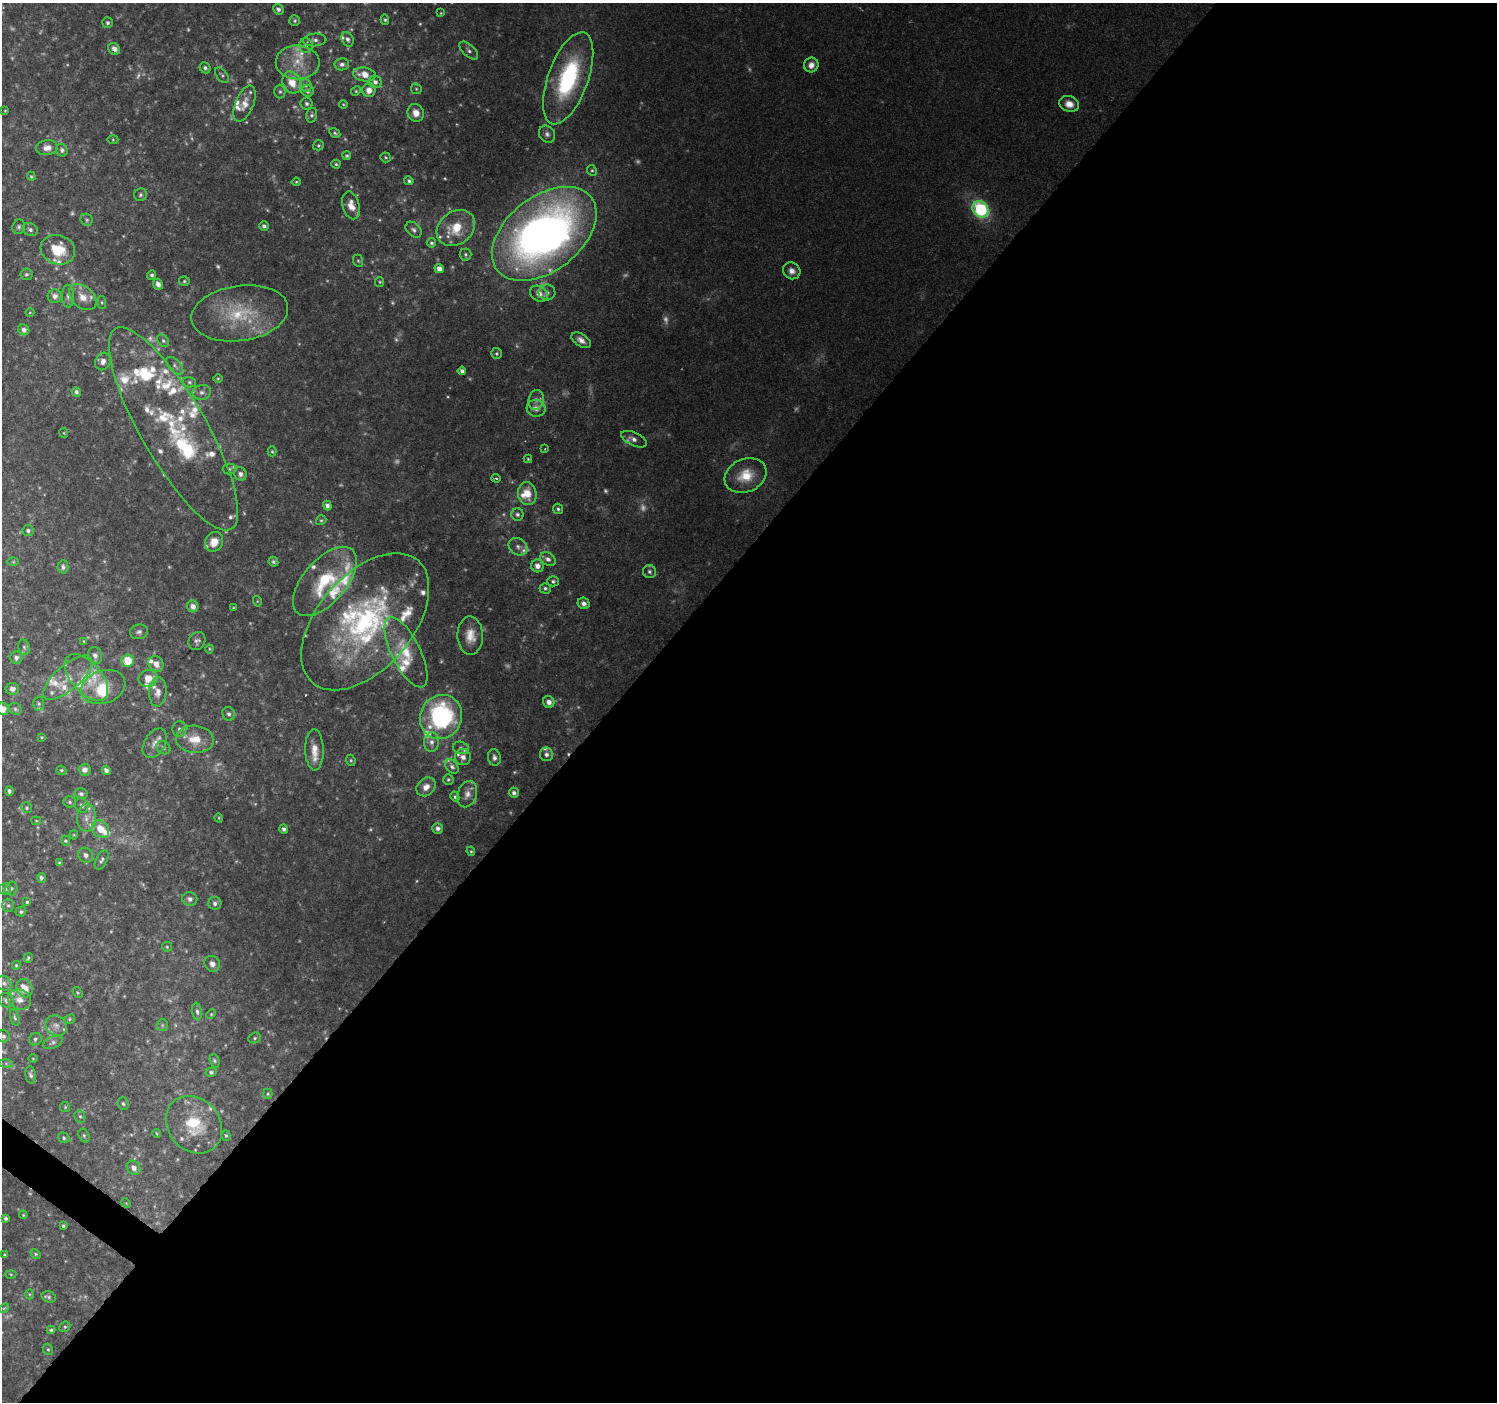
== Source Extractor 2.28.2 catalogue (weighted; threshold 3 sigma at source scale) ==
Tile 12 of 4 x 4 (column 4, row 3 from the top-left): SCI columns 4493-5987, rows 1644-3043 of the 5987 x 6020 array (HDU 1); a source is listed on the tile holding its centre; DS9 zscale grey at full resolution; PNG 1499 x 1404 px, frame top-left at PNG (2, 3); each listed source drawn as its Kron ellipse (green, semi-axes under 4 px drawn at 4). Shown black and unused: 59% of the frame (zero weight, under 2 of 3 exposures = <1% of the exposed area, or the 3 px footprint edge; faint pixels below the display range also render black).
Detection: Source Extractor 2.28.2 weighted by HDU 2 'WHT'; one run over the whole footprint, this tile lists its part. Background 0.119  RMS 0.0081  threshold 0.0365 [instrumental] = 3 sigma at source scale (4.5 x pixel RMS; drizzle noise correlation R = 1.50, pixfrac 1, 0.0396/0.0396 arcsec/px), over >= 5 px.
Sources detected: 374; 70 too faint to see at this stretch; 2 inside a brighter object's white glare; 1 cosmic-ray / hot-pixel residue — neither listed nor drawn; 66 inside a brighter listed object's ellipse — not listed separately; the other 235 listed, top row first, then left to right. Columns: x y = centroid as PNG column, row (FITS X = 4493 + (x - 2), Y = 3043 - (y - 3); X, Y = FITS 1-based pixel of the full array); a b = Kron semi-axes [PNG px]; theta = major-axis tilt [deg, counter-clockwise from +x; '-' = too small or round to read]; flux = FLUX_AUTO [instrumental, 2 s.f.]
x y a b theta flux
278 9 6 4 -43 2.4
441 13 3 3 - 0.73
385 20 5 4 - 1.3
295 21 5 5 - 1.4
107 23 5 5 - 1.9
348 39 7 5 -61 2.7
315 40 12 6 4 3.4
306 46 7 7 - 2.9
114 49 6 5 - 5.4
469 50 12 6 -43 2.9
298 62 22 17 -1 20
342 64 7 6 - 3.1
811 65 7 7 - 5.2
205 68 6 5 - 2.1
364 74 11 7 -9 9.5
222 75 9 5 -52 1.9
568 78 48 20 70 94
292 82 11 9 -62 14
375 82 6 6 - 3.3
306 85 7 5 -71 2.1
416 89 6 5 - 1.1
369 90 7 6 - 6.7
280 91 7 5 -89 1.8
308 91 6 5 - 2.9
356 91 5 4 - 1
245 104 19 9 68 7.9
306 104 6 6 - 2.1
343 104 4 3 - 0.77
1069 104 10 8 -21 7.8
5 111 4 4 - 0.75
416 113 9 8 - 7.1
312 115 7 5 74 1.9
335 133 6 4 -31 1.4
547 134 9 7 -53 3.2
113 140 5 3 - 0.89
318 145 5 5 - 1.2
47 148 11 7 7 6
62 150 6 5 - 2.1
347 156 4 4 - 1.2
386 157 5 5 - 1.2
336 164 4 4 - 1.2
592 170 5 4 - 1.3
31 176 5 4 - 1.2
409 181 4 4 - 1.6
296 182 4 4 - 0.89
140 195 6 6 - 1.9
351 205 14 8 -75 9.5
980 209 9 7 -48 100
87 220 6 5 - 1.6
264 226 5 4 - 2.1
19 227 7 6 - 1.9
456 228 21 16 37 22
30 230 8 6 -24 2.7
414 230 9 6 -45 2.7
544 234 59 37 38 580
431 243 5 4 - 1.6
58 250 17 14 -18 25
465 254 6 6 - 1.7
358 261 6 5 - 1.2
439 269 5 4 - 5
792 271 9 8 - 5.6
26 274 6 6 - 2
152 275 5 4 - 1.8
184 281 5 4 - 1.2
380 282 5 4 - 1
158 284 5 4 - 5
547 292 8 8 - 2.9
539 294 9 7 -33 6.7
55 296 7 7 - 4.1
68 296 11 6 -89 3.1
83 297 15 10 -42 9.7
102 302 6 3 -82 0.99
30 312 4 3 - 0.69
240 313 49 27 8 53
24 330 6 5 - 3.7
581 340 11 6 -34 4.8
163 341 7 5 -50 1.7
496 353 5 5 - 1.5
103 361 9 7 65 4.3
175 366 11 6 -46 2.8
462 371 4 4 - 2.7
218 378 4 3 - 0.77
189 382 7 5 -16 1.8
76 392 5 4 - 2.3
202 392 9 7 8 3.3
536 400 10 7 77 3.8
536 408 9 8 - 5.6
173 429 116 32 -60 100
64 433 5 4 - 0.83
634 439 14 6 -24 5
545 449 4 3 - 0.84
272 451 5 4 - 1.1
528 459 4 4 - 0.91
229 469 7 5 1 1.7
240 474 7 6 - 3.1
746 476 22 16 24 22
496 478 4 4 - 1.3
527 493 11 9 -78 14
327 506 5 4 - 3
558 509 5 4 - 1.6
517 514 6 6 - 2
321 520 5 4 - 1.2
28 531 6 5 - 2
214 542 10 8 62 10
518 547 10 8 -35 3.8
548 559 8 6 -29 3.7
13 562 6 4 1 0.9
273 562 5 4 - 1.6
537 566 6 6 - 5.1
63 567 6 5 - 2.6
649 571 6 6 - 2.1
325 581 42 21 49 49
553 581 5 5 - 1.7
545 588 5 5 - 1.7
257 601 5 3 - 0.73
584 603 6 5 - 4.1
193 606 6 5 - 5
233 608 3 3 - 0.68
365 622 81 47 49 190
139 632 9 7 13 3
470 636 19 13 -89 13
84 641 4 3 - 0.76
197 641 9 8 - 3
24 647 8 5 -73 2.2
209 649 4 4 - 0.89
406 652 38 14 -64 26
95 655 9 7 -72 4.2
16 658 6 6 - 3.2
128 661 6 6 - 23
156 664 8 7 - 5.8
68 678 30 12 41 17
86 678 28 15 -49 23
148 678 10 8 11 10
103 687 23 16 20 25
12 689 7 6 - 3.9
158 692 14 8 86 6.6
549 702 6 5 - 5.2
39 704 7 5 -89 1.8
3 709 6 6 - 6.4
15 709 7 5 -35 1.6
229 714 7 6 - 2.6
441 717 22 20 60 130
179 729 7 7 - 2.7
42 737 4 4 - 0.89
195 739 19 13 -4 17
431 742 9 7 87 4.1
155 743 16 10 59 6.8
163 748 7 6 - 2.2
461 748 8 6 -17 2.5
314 750 21 9 -89 11
546 754 7 6 - 3.2
463 757 8 8 - 5
494 758 8 6 -77 3.6
351 760 6 4 -68 1.3
452 767 8 5 -52 2.6
61 770 5 4 - 1.4
85 770 6 6 - 4.9
106 770 4 4 - 3.7
448 779 5 5 - 1.4
426 787 10 8 45 6.6
9 791 5 3 - 1.9
514 793 5 5 - 2.6
81 794 6 5 - 2.2
467 794 13 9 74 5.9
455 797 5 4 - 1.5
69 802 6 5 - 1.7
82 805 7 6 - 3.2
27 808 5 5 - 1.4
86 818 14 9 88 6.9
219 818 5 3 - 0.66
36 821 5 3 - 0.84
438 828 5 5 - 3
100 829 10 8 -49 11
284 829 4 4 - 2.5
74 835 4 4 - 0.86
65 841 5 4 - 1.3
471 851 5 4 - 1
86 855 8 7 - 3.9
102 860 10 5 60 2.4
59 863 4 3 - 1.5
41 878 5 4 - 2.4
11 888 7 6 - 1.9
5 889 6 5 - 2
190 899 7 7 - 3.3
27 902 4 4 - 1.1
215 903 6 6 - 2.5
8 905 6 5 - 1.8
21 912 5 5 - 1.6
167 947 5 4 - 1.1
28 958 5 3 - 1.4
212 964 8 7 - 4.4
16 965 4 3 - 0.9
4 983 8 6 -42 2.6
24 988 9 7 -63 12
77 993 6 4 -55 1.1
6 1000 7 7 - 3
20 1000 12 9 -21 7.7
197 1011 9 5 -81 2.4
211 1014 5 4 - 0.95
15 1018 9 4 -74 1.6
69 1019 5 4 - 1.2
162 1025 6 5 - 1.5
56 1026 11 9 -39 5.6
4 1036 6 6 - 2.2
255 1038 6 5 - 1.4
35 1039 7 6 - 1.9
53 1042 10 6 22 2.4
33 1058 5 3 - 0.72
215 1061 7 4 -74 1.4
6 1063 7 4 -1 1.4
211 1072 5 4 - 1.6
31 1075 9 5 -83 2.4
268 1094 5 4 - 1.2
123 1104 6 5 - 1.6
65 1107 5 5 - 1.1
80 1116 6 5 - 1.7
194 1125 31 26 -49 38
157 1134 4 2 - 0.83
84 1135 7 5 -63 1.5
226 1135 5 4 - 1.3
64 1138 6 5 - 1.6
134 1168 7 6 - 4.6
126 1203 5 4 - 0.82
23 1215 4 3 - 0.76
6 1218 4 4 - 1.9
63 1226 4 3 - 1.3
36 1254 6 4 -28 1.2
4 1255 4 4 - 1
11 1274 5 3 - 0.87
29 1294 5 3 - 0.82
49 1297 7 5 -17 1.8
4 1308 5 4 - 0.95
65 1327 6 5 - 1.2
51 1330 4 4 - 1.3
48 1349 6 5 - 1.2
Overlapping masked pixels (flux is a lower limit): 1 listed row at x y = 114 49
Isophote crosses this tile's border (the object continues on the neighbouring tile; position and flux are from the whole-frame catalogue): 1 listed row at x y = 3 709